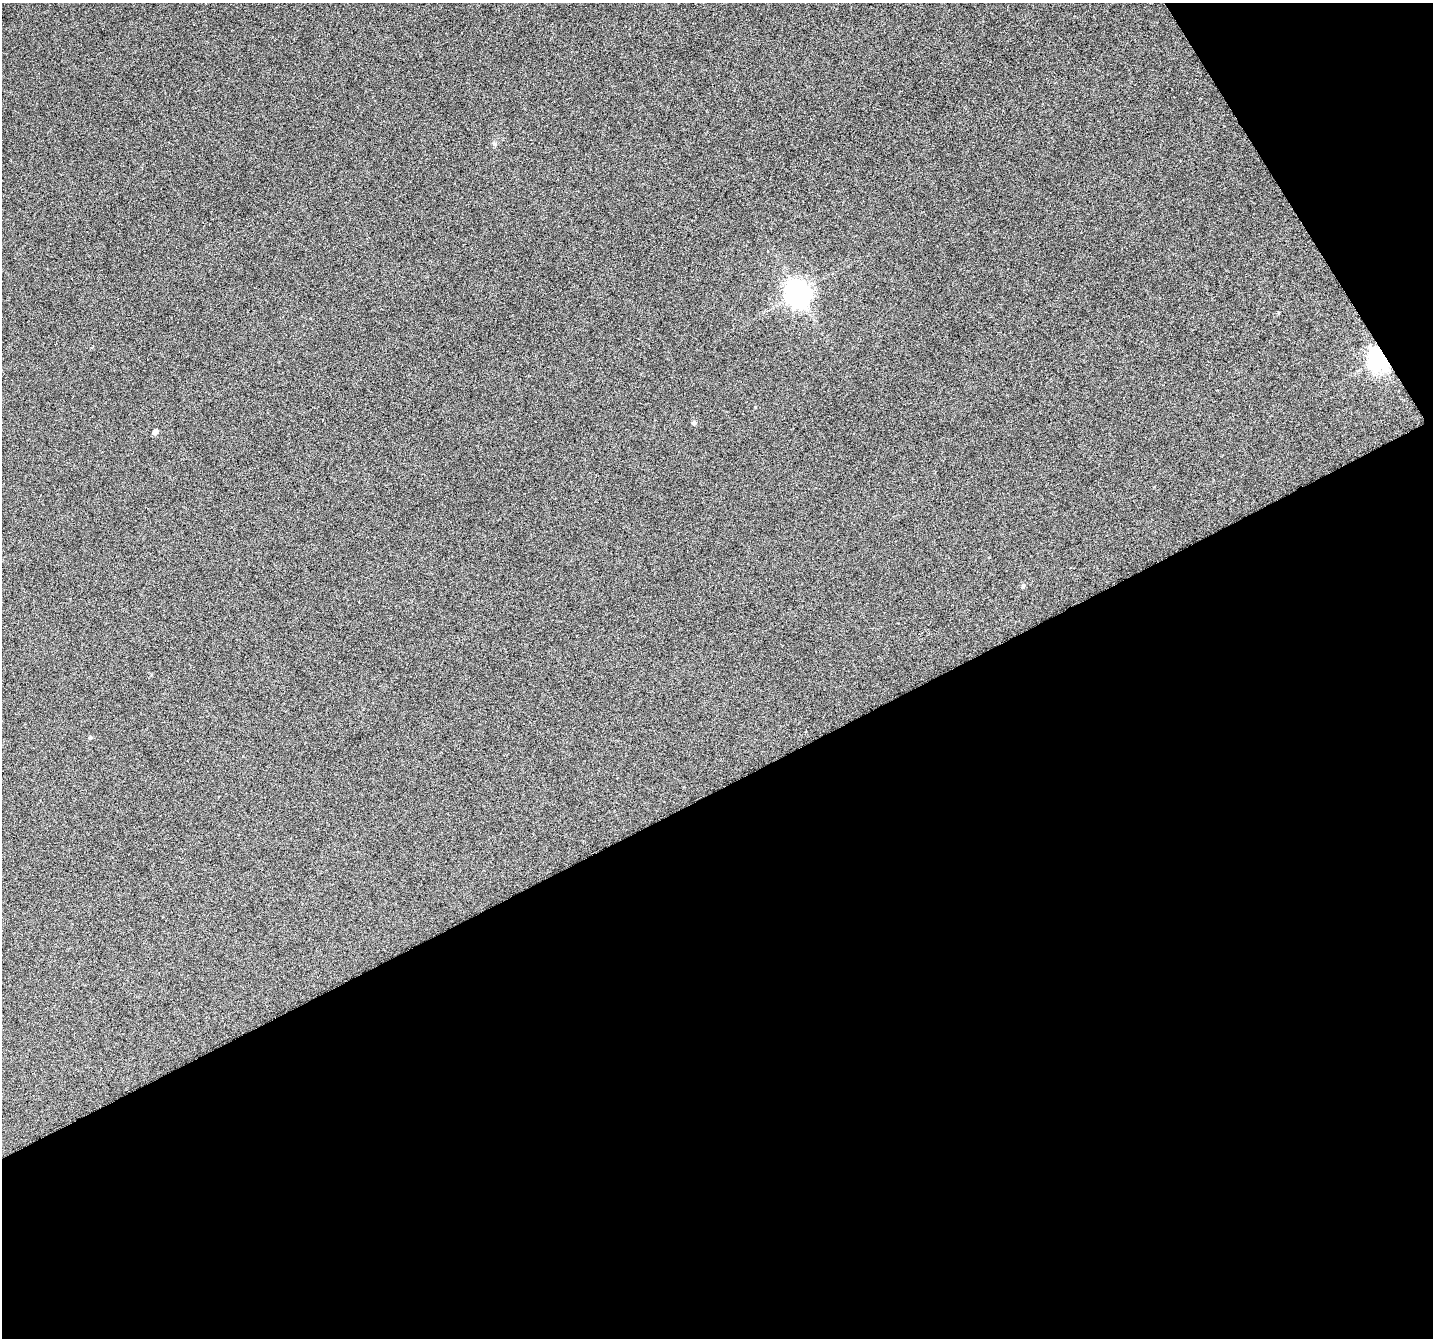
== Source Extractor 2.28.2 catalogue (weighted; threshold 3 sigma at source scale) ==
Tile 4 of 2 x 2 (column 2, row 2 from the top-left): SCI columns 1434-2864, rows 126-1461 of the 2913 x 2913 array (HDU 1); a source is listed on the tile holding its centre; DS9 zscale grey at full resolution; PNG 1435 x 1340 px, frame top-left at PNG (2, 3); no overlay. Shown black and unused: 44% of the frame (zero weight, under 4 of 8 exposures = <1% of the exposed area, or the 3 px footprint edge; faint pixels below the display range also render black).
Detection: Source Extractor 2.28.2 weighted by HDU 2 'WHT'; one run over the whole footprint, this tile lists its part. Background 0.0916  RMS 0.31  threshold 1.26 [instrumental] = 3 sigma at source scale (4.09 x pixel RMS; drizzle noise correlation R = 1.36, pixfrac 0.8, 0.05/0.05 arcsec/px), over >= 5 px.
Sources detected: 7; all 7 listed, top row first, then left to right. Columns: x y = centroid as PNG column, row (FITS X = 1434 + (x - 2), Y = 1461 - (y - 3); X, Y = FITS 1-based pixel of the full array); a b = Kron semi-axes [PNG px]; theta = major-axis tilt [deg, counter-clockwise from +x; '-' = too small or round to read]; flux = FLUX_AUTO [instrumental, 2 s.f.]
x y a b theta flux
494 144 6 5 - 50
798 293 8 8 - 30000
1379 359 7 6 - 21000
694 423 4 4 - 86
155 432 4 4 - 160
1023 586 6 5 - 52
90 737 4 4 - 52
Overlapping masked pixels (flux is a lower limit): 1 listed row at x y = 1379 359